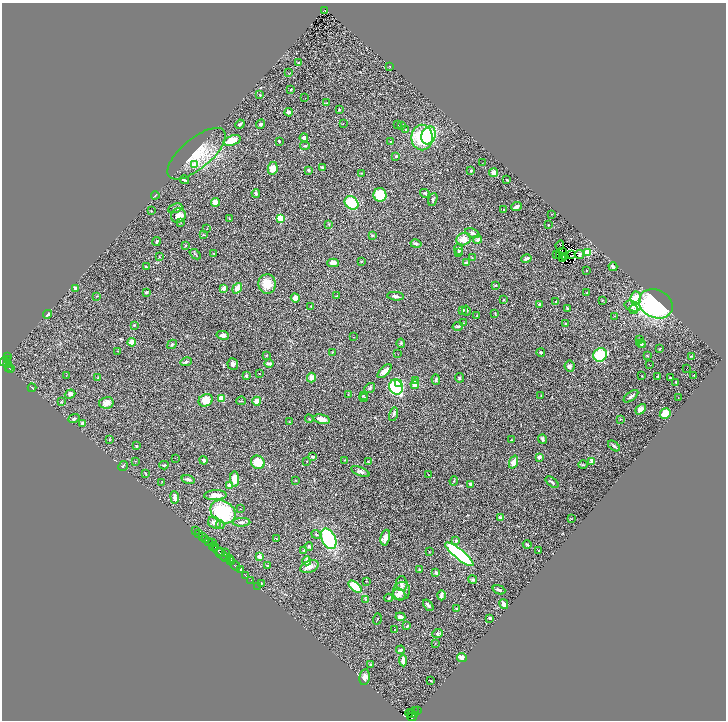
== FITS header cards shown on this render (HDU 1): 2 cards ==
NAXIS1  =                 1448
NAXIS2  =                 1436

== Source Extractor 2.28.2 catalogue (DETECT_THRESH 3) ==
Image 1448 x 1436 px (HDU 1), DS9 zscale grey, zoomed out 1/2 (1 PNG px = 2 x 2 image px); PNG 728 x 722 px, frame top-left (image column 1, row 1435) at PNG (2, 3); each listed source drawn as its Kron ellipse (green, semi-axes under 4 px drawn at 4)
Background 0.526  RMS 0.039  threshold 0.118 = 3 sigma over >= 5 px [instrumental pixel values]
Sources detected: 345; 53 cannot appear on this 1/2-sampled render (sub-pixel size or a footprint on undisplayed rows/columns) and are neither listed nor drawn; the other 292 listed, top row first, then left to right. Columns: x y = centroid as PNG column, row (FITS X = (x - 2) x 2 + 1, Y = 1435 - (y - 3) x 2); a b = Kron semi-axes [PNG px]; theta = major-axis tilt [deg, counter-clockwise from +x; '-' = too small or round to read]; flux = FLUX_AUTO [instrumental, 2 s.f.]
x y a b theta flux
325 11 3 2 - 3.5
299 63 3 2 - 11
390 66 3 2 - 2.6
289 73 2 1 - 2.6
291 89 2 2 - 4.4
260 95 3 2 - 3
305 98 2 1 - 4.3
326 103 4 3 - 5.8
339 110 2 2 - 10
289 112 4 3 - 31
240 124 5 3 - 11
261 124 5 3 - 13
343 124 2 2 - 3.1
398 125 2 1 - 2.9
401 125 4 2 - 7.3
406 129 3 3 - 7.2
428 135 9 7 70 290
304 138 4 4 - 20
422 138 13 10 -89 570
232 140 9 5 19 110
279 141 3 2 - 7.7
391 142 3 2 - 8.9
305 146 5 2 - 7.2
196 154 36 15 40 230
396 156 3 3 - 9.8
482 163 2 1 - 1.5
195 165 3 3 - 110
273 168 6 5 - 79
322 168 3 3 - 19
308 170 3 3 - 16
471 170 3 3 - 7.9
362 173 3 2 - 3.8
493 173 4 4 - 61
184 180 5 3 - 12
507 180 3 2 - 4.4
256 193 4 3 - 13
425 193 4 3 - 15
155 195 4 2 - 4.2
380 195 7 6 - 190
433 199 7 3 74 13
216 202 4 4 - 61
352 203 7 6 - 210
516 206 5 2 - 29
175 208 7 4 21 15
504 209 3 2 - 3.3
151 211 2 2 - 3.7
551 214 3 1 - 2.5
178 215 7 7 - 69
280 218 3 3 - 360
230 219 3 2 - 2.9
181 223 2 2 - 3.6
328 224 3 2 - 4.6
548 225 2 2 - 12
207 229 2 1 - 2.5
472 233 7 4 -24 29
204 235 4 2 - 4.6
372 235 4 3 - 7.2
463 239 7 6 - 76
478 239 4 4 - 24
157 241 4 3 - 11
416 244 5 3 - 16
186 245 3 2 - 3.8
560 245 5 1 - 0.36
459 249 6 3 -76 15
562 251 2 1 - 1.4
587 252 4 4 - 170
213 253 2 2 - 4
459 253 2 2 - 10
195 254 6 2 -40 8
557 254 2 1 - 3.4
579 254 4 3 - 18
571 255 2 1 - 2.6
560 256 2 1 - 1.3
564 256 2 1 - 4.7
159 257 3 2 - 3.9
472 257 3 2 - 4.3
563 258 2 1 - 0.037
526 259 5 3 - 18
361 261 3 2 - 3.5
333 263 5 4 - 41
466 263 3 3 - 14
146 267 4 3 - 9
613 267 4 3 - 23
587 271 3 2 - 4
267 284 10 8 -86 120
495 285 3 2 - 6.6
76 288 3 2 - 40
224 288 3 3 - 50
237 288 6 3 54 78
146 292 3 2 - 12
587 293 3 3 - 4.4
97 296 3 2 - 5.2
336 296 3 2 - 3.9
395 296 8 3 -6 19
295 298 4 4 - 55
636 298 7 5 83 150
504 299 3 2 - 3.9
602 300 3 2 - 5.4
555 302 3 3 - 10
540 304 4 3 - 9.7
656 304 17 14 -26 1100
311 306 2 2 - 3.3
633 306 8 5 -16 36
567 308 3 2 - 11
633 309 4 4 - 16
463 310 4 3 - 16
466 311 5 3 - 11
48 314 5 4 - 17
495 314 4 2 - 4.1
477 315 3 2 - 4.6
615 316 3 2 - 2.3
464 323 2 2 - 2.8
566 324 4 2 - 7.4
134 325 3 2 - 5.8
458 326 5 3 - 10
223 335 6 3 -12 31
354 337 2 2 - 2.4
639 339 3 2 - 3.1
132 342 4 3 - 110
401 343 5 3 - 8.2
172 344 5 4 - 11
641 344 4 4 - 14
643 345 2 2 - 5
660 349 3 2 - 4.7
118 351 3 2 - 3.5
332 352 3 2 - 4.4
541 352 4 3 - 7.9
397 354 2 1 - 2
266 355 3 2 - 5.2
600 355 7 6 - 310
647 355 4 2 - 4.1
8 356 3 1 - 7.7
691 356 3 2 - 4.2
7 359 3 2 - 46
4 362 5 3 - 70
186 362 6 3 17 15
8 363 3 1 - 12
269 363 5 3 - 24
233 364 6 5 - 28
649 364 2 1 - 2
569 366 6 5 - 17
8 367 3 2 - 34
687 368 2 1 - 62
10 369 2 2 - 4.5
385 371 9 4 45 44
259 374 2 2 - 5.2
694 375 2 2 - 2.7
66 376 2 2 - 2.5
246 376 2 2 - 27
642 376 2 2 - 3.3
658 376 3 2 - 5.5
98 378 4 3 - 5.5
311 378 5 4 - 37
459 378 5 4 - 13
670 378 2 2 - 11
416 380 4 3 - 11
436 380 5 3 - 13
676 382 3 2 - 5.1
398 383 3 3 - 90
415 384 4 4 - 55
396 387 7 7 - 640
32 388 4 2 - 5
370 388 6 4 37 11
70 394 5 3 - 31
348 395 3 2 - 3.9
363 395 4 2 - 5.1
541 396 2 2 - 2.8
631 396 8 3 37 17
678 397 2 1 - 2.5
221 398 4 3 - 68
364 398 4 3 - 9.4
206 400 7 6 - 100
241 401 5 2 - 4.9
257 401 4 4 - 82
61 402 4 3 - 5.7
106 403 7 6 - 49
641 409 6 4 48 34
393 414 7 3 75 12
665 414 6 5 - 100
74 419 6 4 20 15
309 419 4 2 - 4.6
322 419 8 4 -13 52
620 419 3 2 - 4.4
289 422 2 2 - 4.4
83 424 4 3 - 36
543 439 5 3 - 15
110 440 3 2 - 4.5
512 440 4 3 - 5.8
136 446 2 2 - 17
614 446 7 3 -38 14
313 457 3 2 - 12
539 457 3 3 - 30
175 458 2 1 - 11
203 460 4 4 - 12
344 460 3 2 - 3.8
136 461 3 2 - 3.6
307 461 2 2 - 3.1
592 461 2 2 - 110
258 462 7 6 - 140
368 462 3 2 - 7.5
513 462 7 3 68 73
164 465 5 3 - 9.3
583 465 5 3 - 6.9
123 466 5 3 - 6.8
360 472 10 4 -23 27
145 473 4 2 - 6.2
428 475 2 2 - 2.6
188 479 7 3 -16 24
235 479 8 4 -86 110
295 480 2 2 - 2.6
454 481 4 2 - 6.2
162 482 2 2 - 3.1
552 482 7 2 -38 9.1
470 484 3 3 - 15
230 486 4 3 - 54
215 495 11 5 2 62
175 497 6 3 -82 36
240 509 2 1 - 2
223 512 13 10 -34 470
500 517 4 3 - 16
571 519 3 2 - 3.2
241 522 9 3 0 27
214 523 7 5 -32 56
220 525 4 3 - 9.5
195 531 2 1 - 6.9
199 534 2 1 - 14
316 534 5 3 - 7.9
202 536 3 1 - 65
385 538 8 4 78 46
205 539 3 2 - 72
276 539 4 2 - 4.5
329 539 11 6 -64 670
456 541 3 3 - 16
208 542 3 2 - 4.6
213 542 2 1 - 19
527 544 4 2 - 11
309 546 4 4 - 12
213 547 4 2 - 130
215 548 3 2 - 160
304 550 3 3 - 7.8
220 551 3 3 - 96
429 551 3 2 - 3.2
539 551 3 3 - 5.3
225 553 3 2 - 17
222 554 11 1 -39 76
459 554 17 5 -39 880
225 557 3 2 - 120
260 557 2 2 - 99
229 559 4 2 - 83
231 561 4 2 - 110
307 561 4 3 - 56
235 566 5 2 - 210
268 566 3 3 - 8.8
309 567 10 5 20 40
419 569 2 2 - 12
240 570 4 3 - 220
436 573 3 3 - 13
245 575 2 2 - 6.7
473 579 4 3 - 13
251 580 2 1 - 12
366 581 2 2 - 2.1
261 583 3 2 - 4.7
402 584 7 6 - 26
258 586 2 1 - 6.8
355 587 8 4 -40 220
499 590 6 3 -20 17
401 591 9 8 - 60
399 594 6 6 - 42
442 595 5 3 - 32
389 598 4 2 - 6.1
366 599 3 2 - 3.7
504 604 5 3 - 26
428 605 6 3 -52 17
457 609 3 2 - 13
400 617 5 3 - 32
490 618 2 2 - 17
377 619 6 1 73 3.2
407 626 3 2 - 11
395 629 2 2 - 2.5
437 633 5 4 - 14
435 643 2 1 - 1.9
401 650 4 3 - 11
462 657 5 3 - 39
403 660 6 3 -84 65
371 665 3 2 - 7.3
365 677 8 5 81 28
431 681 2 2 - 5.9
415 711 2 1 - 8.3
418 711 2 1 - 5.2
409 713 4 3 - 52
411 714 3 2 - 81
412 716 5 2 - 130
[53 sub-pixel or undisplayed-footprint detections neither listed nor drawn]